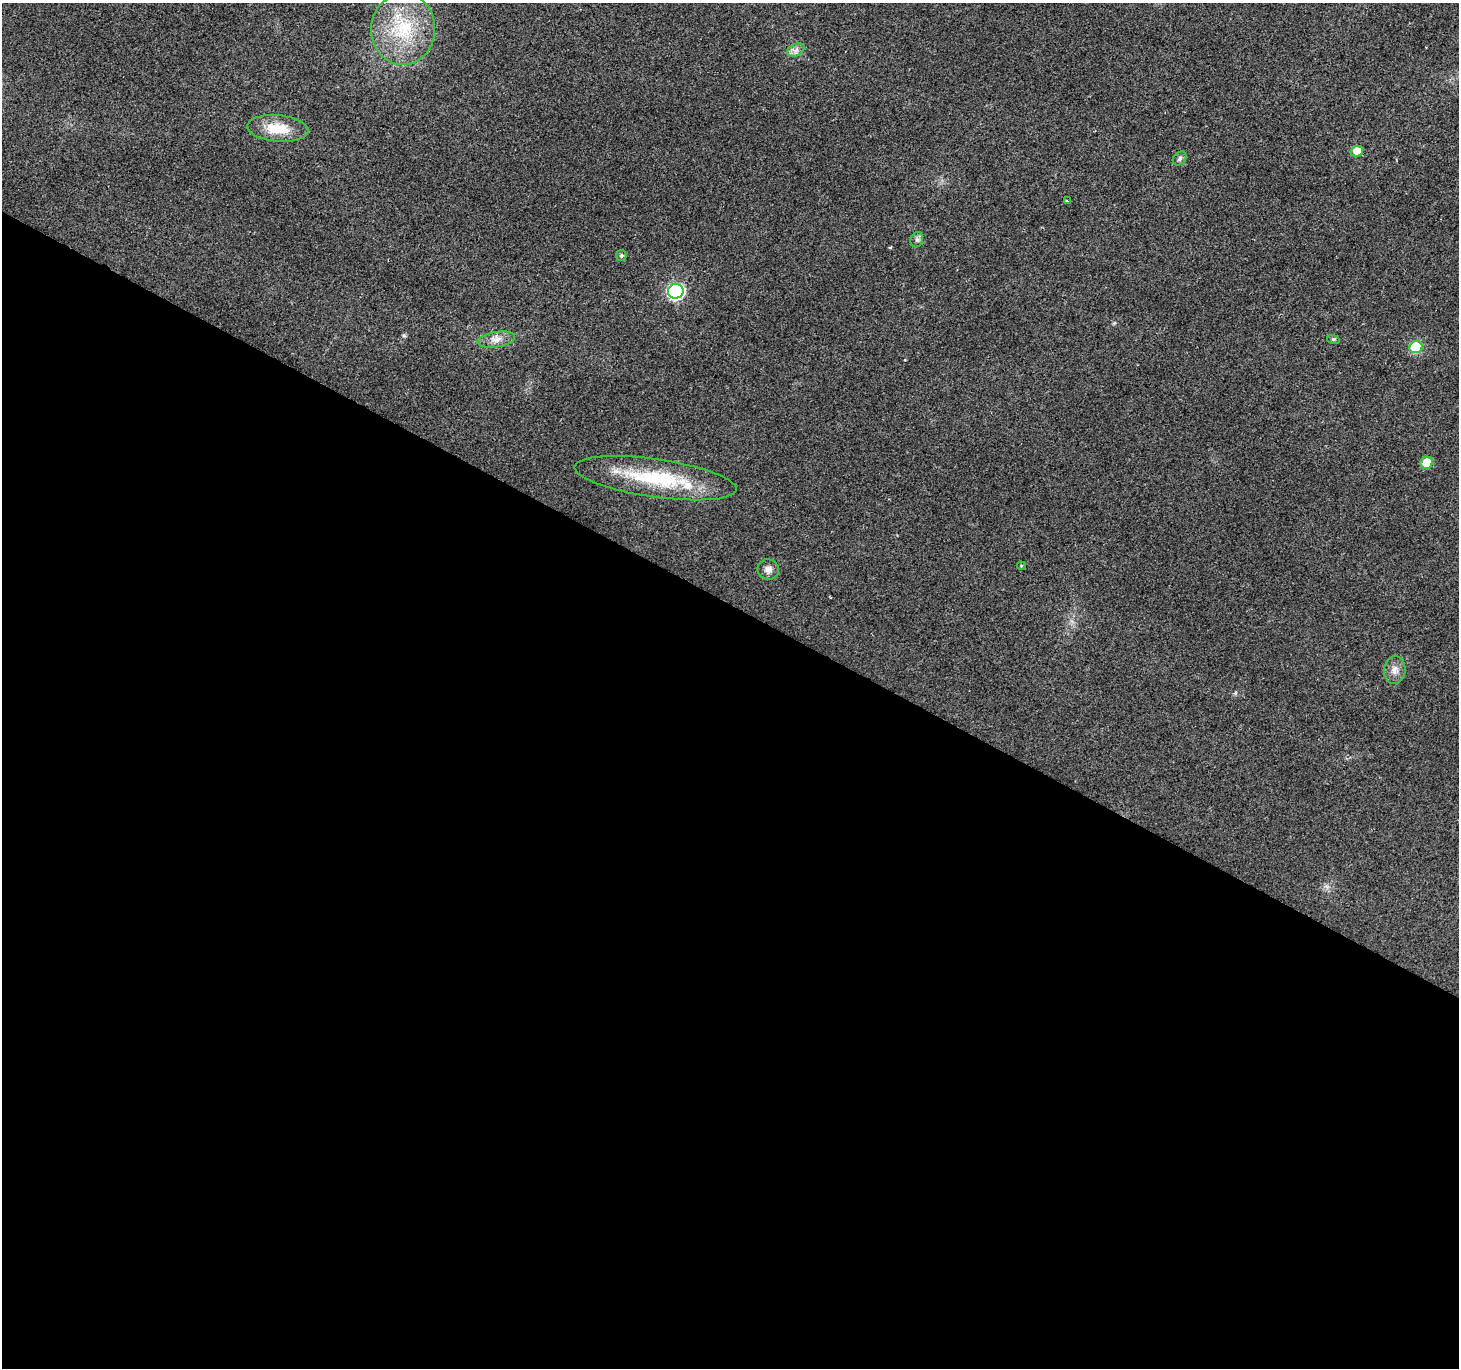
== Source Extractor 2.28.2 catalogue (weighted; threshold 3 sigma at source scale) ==
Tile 14 of 4 x 4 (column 2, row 4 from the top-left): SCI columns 1465-2921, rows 261-1626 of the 5836 x 5917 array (HDU 1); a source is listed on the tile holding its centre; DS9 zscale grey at full resolution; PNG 1461 x 1370 px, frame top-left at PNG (2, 3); each listed source drawn as its Kron ellipse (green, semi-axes under 4 px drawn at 4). Shown black and unused: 56% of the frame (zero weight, under 2 of 3 exposures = <1% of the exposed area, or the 3 px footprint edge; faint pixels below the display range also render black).
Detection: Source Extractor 2.28.2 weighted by HDU 2 'WHT'; one run over the whole footprint, this tile lists its part. Background 0.0281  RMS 0.0065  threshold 0.0291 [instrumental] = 3 sigma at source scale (4.5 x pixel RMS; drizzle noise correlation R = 1.50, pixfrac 1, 0.0396/0.0396 arcsec/px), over >= 5 px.
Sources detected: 19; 1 cosmic-ray / hot-pixel residue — neither listed nor drawn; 1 inside a brighter listed object's ellipse — not listed separately; the other 17 listed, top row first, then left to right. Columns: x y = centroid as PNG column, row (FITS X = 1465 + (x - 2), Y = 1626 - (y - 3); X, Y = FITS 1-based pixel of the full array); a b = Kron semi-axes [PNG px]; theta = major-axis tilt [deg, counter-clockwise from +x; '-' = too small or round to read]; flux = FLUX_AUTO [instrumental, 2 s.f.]
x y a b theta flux
403 29 36 32 87 43
796 50 9 6 26 2.6
278 128 31 13 -5 17
1357 151 6 5 - 8.2
1180 159 8 6 48 1.8
1067 201 3 2 - 1
917 240 8 6 69 1.6
621 256 5 5 - 1.4
676 291 8 7 - 140
496 339 19 7 10 5.6
1333 339 6 4 -17 0.83
1416 347 7 6 - 32
1427 463 6 6 - 12
655 478 82 19 -8 53
1021 566 4 4 - 0.62
768 569 11 10 - 3.7
1395 670 14 10 84 4.7